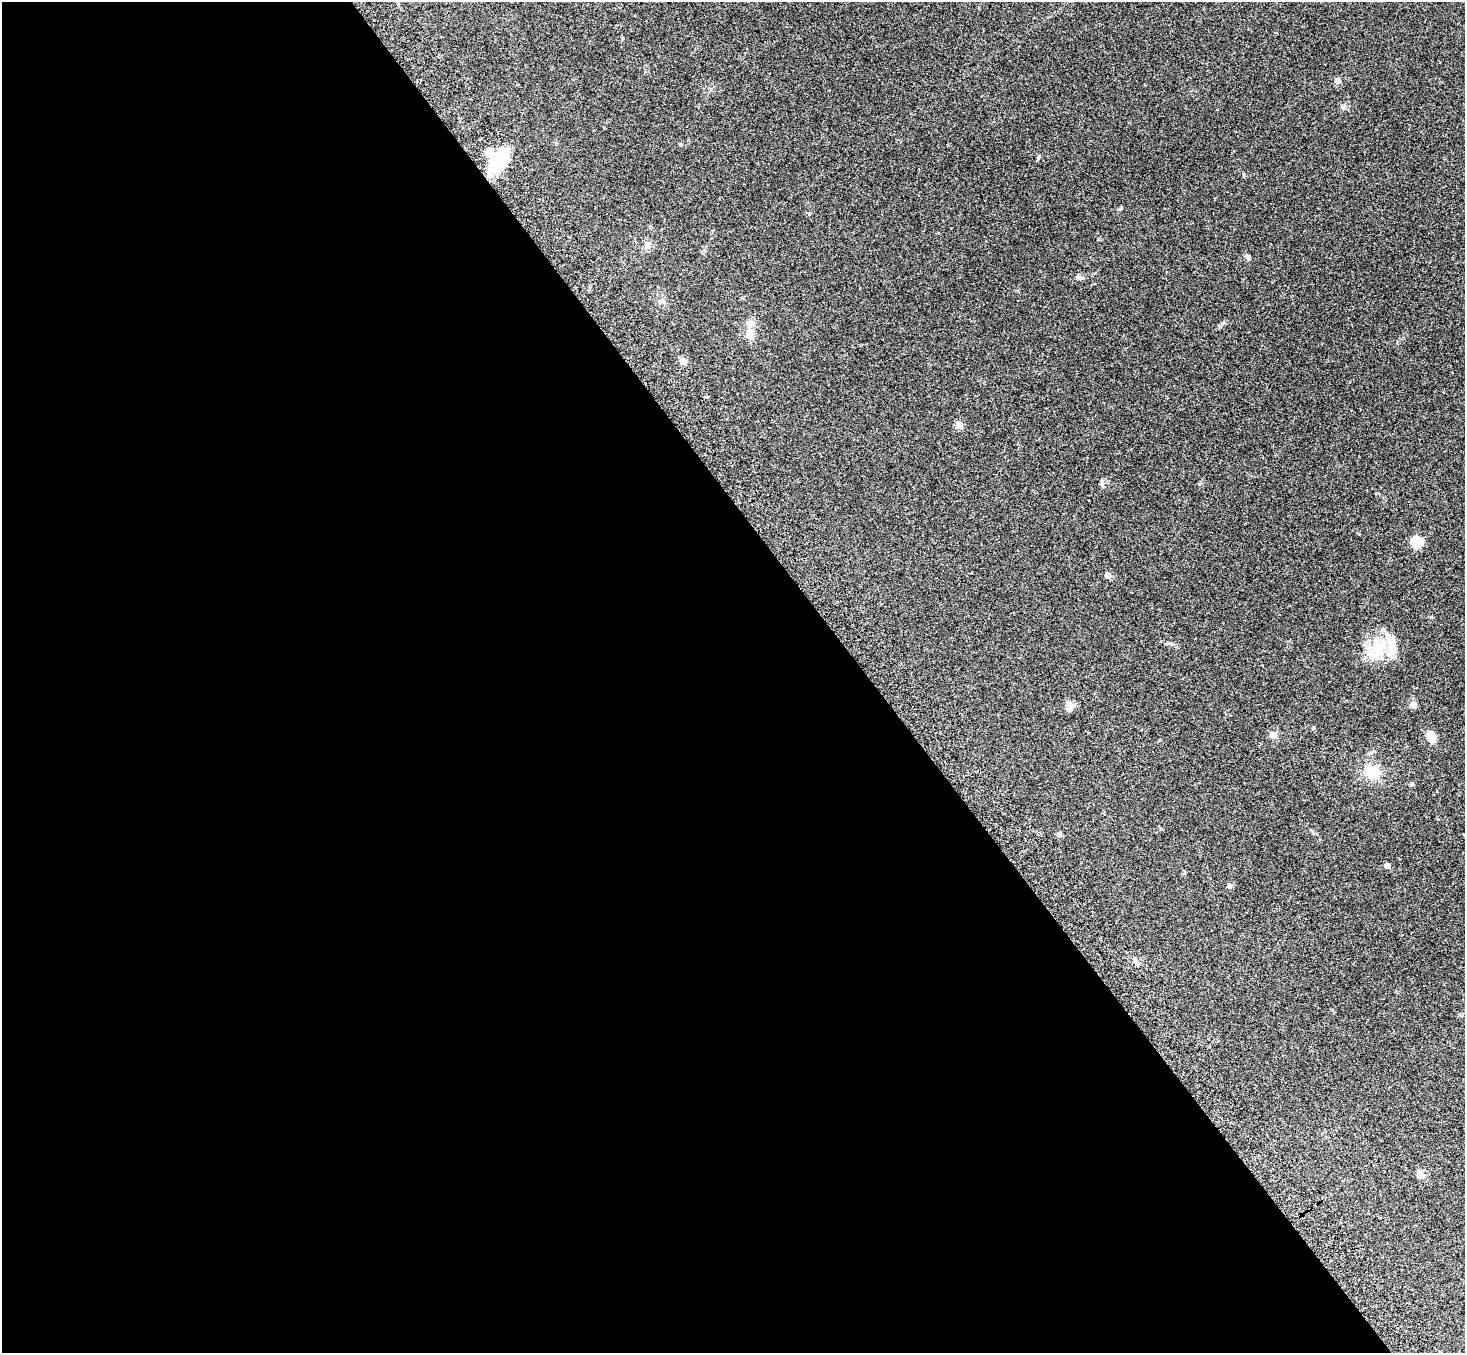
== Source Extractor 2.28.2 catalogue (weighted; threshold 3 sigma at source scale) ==
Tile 9 of 4 x 4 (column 1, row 3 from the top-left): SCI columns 81-1543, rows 1705-3055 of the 6009 x 5974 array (HDU 1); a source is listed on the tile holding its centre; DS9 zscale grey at full resolution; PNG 1467 x 1355 px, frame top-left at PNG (2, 2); no overlay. Shown black and unused: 59% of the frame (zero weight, under 3 of 4 exposures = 5% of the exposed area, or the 3 px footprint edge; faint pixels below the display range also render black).
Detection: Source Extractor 2.28.2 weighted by HDU 2 'WHT'; one run over the whole footprint, this tile lists its part. Background 0.214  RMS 0.0086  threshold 0.0387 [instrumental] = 3 sigma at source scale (4.5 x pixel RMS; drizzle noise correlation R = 1.50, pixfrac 1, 0.05/0.05 arcsec/px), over >= 5 px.
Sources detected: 27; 5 inside a brighter listed object's ellipse — not listed separately; the other 22 listed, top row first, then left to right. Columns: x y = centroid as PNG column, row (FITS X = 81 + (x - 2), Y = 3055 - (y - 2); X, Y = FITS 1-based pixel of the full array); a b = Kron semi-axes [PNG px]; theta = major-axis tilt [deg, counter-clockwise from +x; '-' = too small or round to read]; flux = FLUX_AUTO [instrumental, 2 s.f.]
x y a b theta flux
1338 81 5 5 - 7.1
500 161 30 19 66 30
1120 209 7 4 21 1.1
647 245 9 7 -65 3.1
1248 257 8 5 -46 2.1
1078 277 6 5 - 1.6
749 333 15 9 88 8.5
683 361 5 4 - 13
959 425 5 5 - 15
1417 542 13 12 - 10
1107 575 5 4 - 9
1378 647 22 13 9 21
1413 705 8 7 - 3.1
1070 709 9 7 36 3.3
1273 735 8 7 - 4.6
1431 737 13 9 -75 7.5
1372 772 16 14 -5 17
1412 784 5 5 - 1.1
1059 834 6 6 - 1.6
1387 865 4 4 - 7
1229 886 6 6 - 2
1420 1174 13 8 -57 4.2
Unlisted compact peaks at least as high as the median listed source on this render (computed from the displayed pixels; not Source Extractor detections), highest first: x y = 1343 107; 1314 727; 1199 484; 1223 323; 809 214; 1432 617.